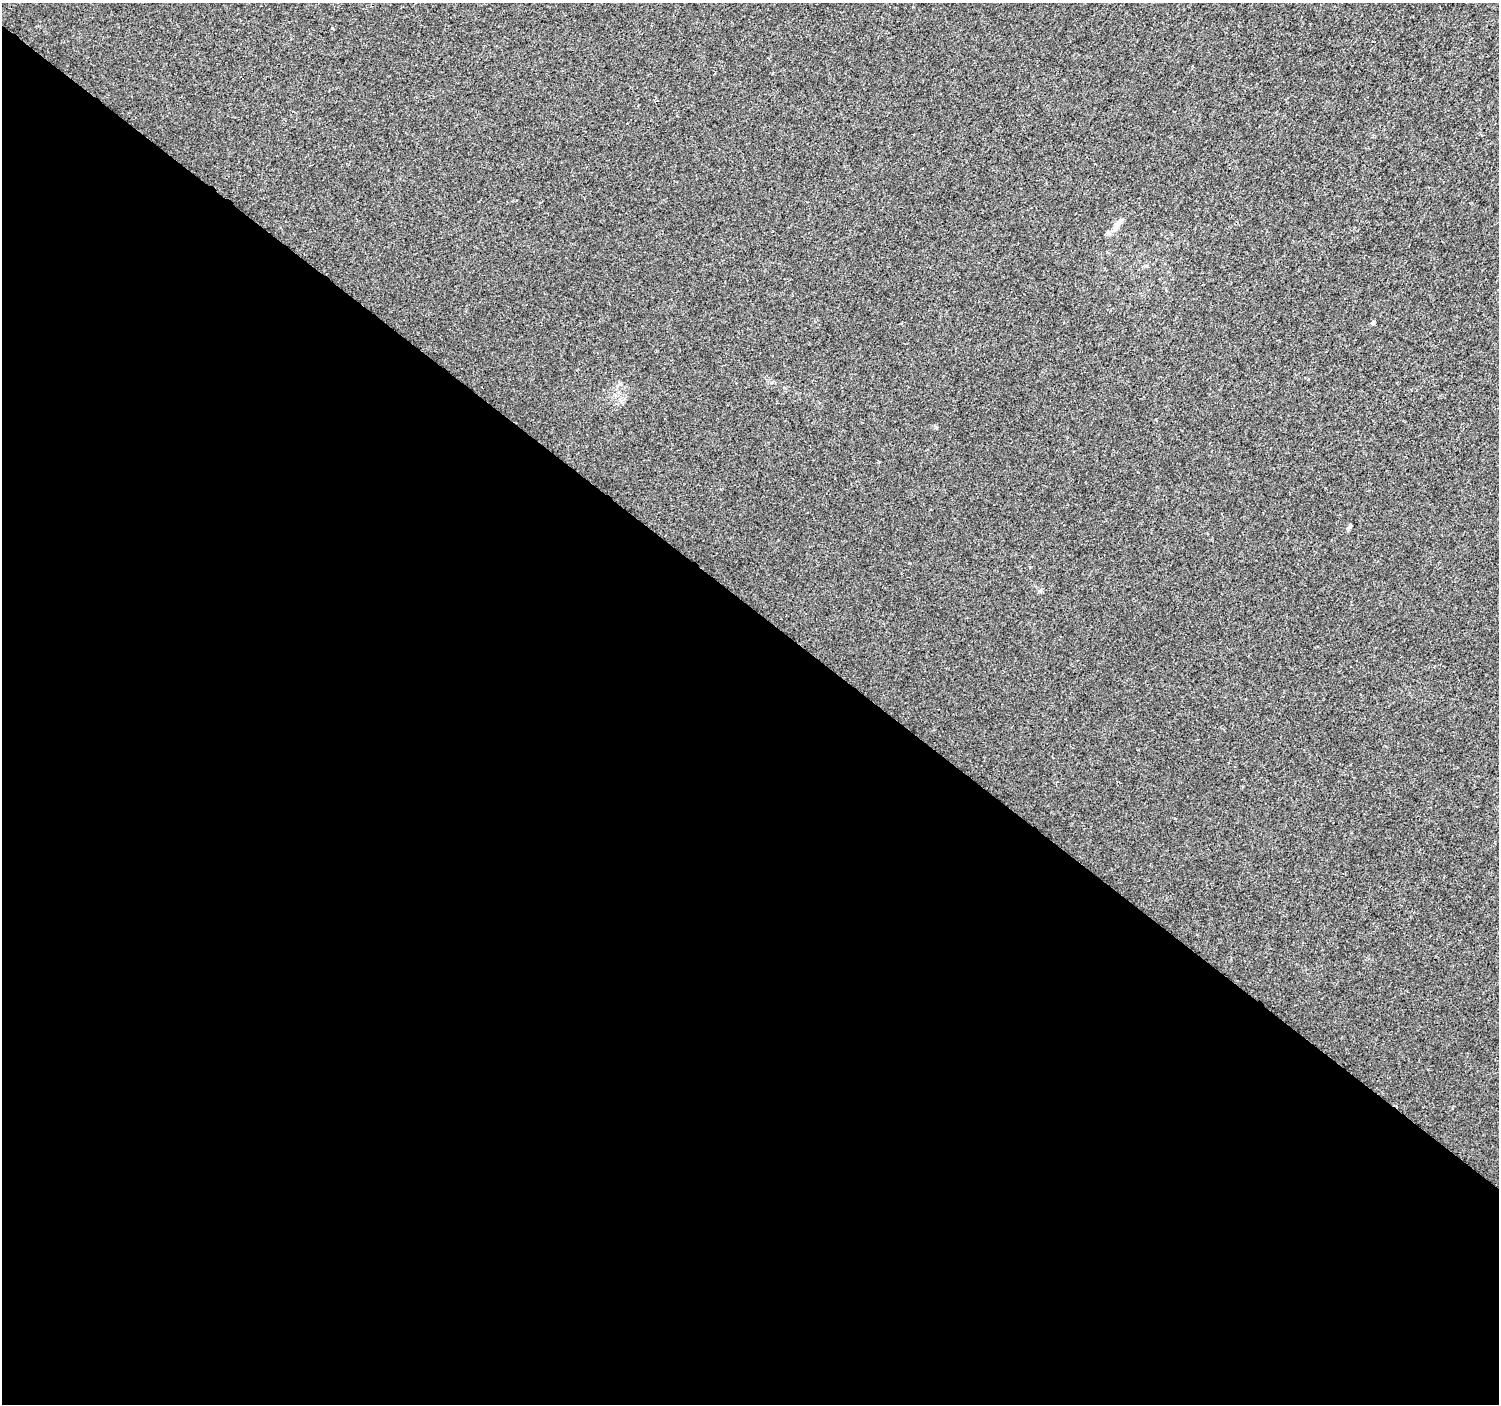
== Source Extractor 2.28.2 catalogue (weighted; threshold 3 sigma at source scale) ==
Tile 14 of 4 x 4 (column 2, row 4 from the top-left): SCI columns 1501-2997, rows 178-1579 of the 6002 x 6027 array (HDU 1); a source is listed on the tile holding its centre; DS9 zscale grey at full resolution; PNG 1501 x 1406 px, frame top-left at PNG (2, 3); no overlay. Shown black and unused: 57% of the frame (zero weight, under 3 of 4 exposures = <1% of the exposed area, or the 3 px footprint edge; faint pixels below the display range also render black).
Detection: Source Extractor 2.28.2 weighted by HDU 2 'WHT'; one run over the whole footprint, this tile lists its part. Background 2.69e-04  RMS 0.0018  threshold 0.00826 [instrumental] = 3 sigma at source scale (4.5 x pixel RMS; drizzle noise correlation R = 1.50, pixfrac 1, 0.0396/0.0396 arcsec/px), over >= 5 px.
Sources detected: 4; all 4 listed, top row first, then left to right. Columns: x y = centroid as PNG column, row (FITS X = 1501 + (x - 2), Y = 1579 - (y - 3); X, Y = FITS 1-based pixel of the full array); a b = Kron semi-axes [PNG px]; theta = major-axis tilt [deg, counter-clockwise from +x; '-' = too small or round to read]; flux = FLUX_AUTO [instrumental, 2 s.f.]
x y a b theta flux
333 28 3 3 - 0.36
1119 223 13 7 48 1.1
1373 323 4 4 - 0.46
1349 527 10 3 47 0.31